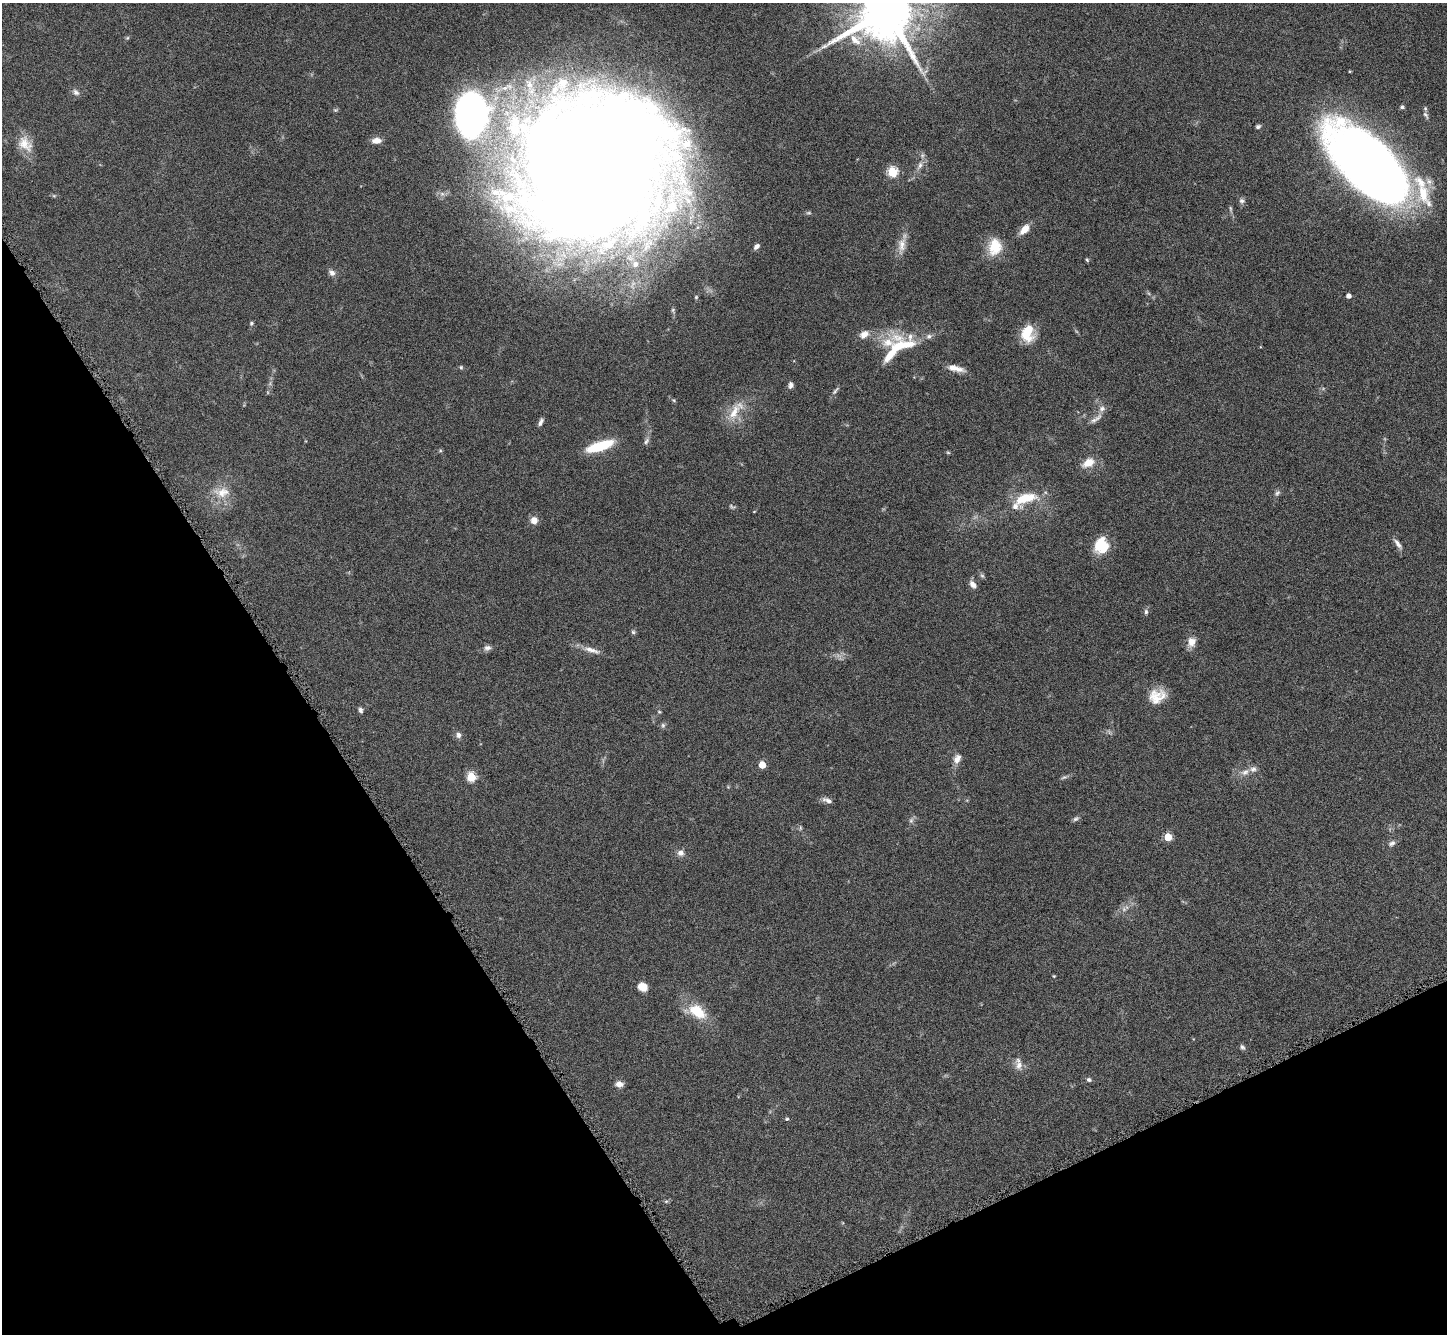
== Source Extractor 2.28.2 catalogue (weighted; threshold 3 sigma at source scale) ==
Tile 14 of 4 x 4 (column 2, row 4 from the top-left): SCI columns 1460-2904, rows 302-1633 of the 5805 x 5795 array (HDU 1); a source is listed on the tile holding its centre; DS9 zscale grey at full resolution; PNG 1449 x 1336 px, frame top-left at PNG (2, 3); no overlay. Shown black and unused: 27% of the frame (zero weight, under 8 of 16 exposures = <1% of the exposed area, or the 3 px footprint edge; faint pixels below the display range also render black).
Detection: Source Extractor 2.28.2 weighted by HDU 2 'WHT'; one run over the whole footprint, this tile lists its part. Background 0.0645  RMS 0.003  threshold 0.0124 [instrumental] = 3 sigma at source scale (4.09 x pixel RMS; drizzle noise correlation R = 1.36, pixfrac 0.8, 0.05/0.05 arcsec/px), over >= 5 px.
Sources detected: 100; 2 too faint to see at this stretch — not listed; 14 inside a brighter listed object's ellipse — not listed separately; the other 84 listed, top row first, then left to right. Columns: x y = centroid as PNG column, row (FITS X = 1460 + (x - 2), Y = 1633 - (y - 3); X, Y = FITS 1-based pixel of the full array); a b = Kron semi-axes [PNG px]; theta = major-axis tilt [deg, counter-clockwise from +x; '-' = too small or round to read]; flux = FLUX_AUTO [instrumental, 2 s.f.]
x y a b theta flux
887 10 17 16 - 2300
127 38 6 4 43 0.38
855 40 18 12 -31 4.3
76 92 10 7 -44 1.1
1402 107 5 5 - 0.56
335 110 7 5 -19 0.42
471 114 38 29 -88 110
1426 115 12 6 -59 0.92
1258 127 6 4 25 0.64
376 140 12 7 3 2.1
25 144 23 15 -51 4.7
1367 163 85 38 -45 290
920 165 11 7 70 1.6
596 169 119 110 27 1100
892 172 5 5 - 23
1429 181 11 9 -51 1.7
54 196 6 4 0 0.4
1242 201 8 7 - 0.89
809 213 7 5 0 0.51
1024 229 14 7 45 3.1
902 245 27 10 81 3.4
757 246 8 5 43 1.1
995 247 22 17 80 6.7
1087 260 6 4 -45 0.37
332 273 10 7 -44 1.2
1348 296 4 4 - 1.4
251 323 5 5 - 0.5
1028 333 20 15 82 6.8
929 336 8 7 - 0.97
888 342 47 21 31 10
461 367 5 5 - 0.44
955 368 21 7 -12 3
791 385 7 6 - 1
835 391 14 4 48 0.74
734 412 28 11 63 5.4
1096 419 21 6 36 1.6
541 422 10 5 66 0.95
646 441 10 5 58 0.87
600 446 23 8 18 15
440 451 5 5 - 0.37
948 452 6 4 -2 0.35
1088 463 15 9 31 3.9
222 492 24 14 2 5.4
1277 493 9 6 53 0.76
1025 498 28 13 18 8.8
732 507 9 4 -18 0.52
754 512 4 3 - 0.19
534 520 9 9 - 1.9
1398 544 16 6 -54 1.4
1102 546 15 14 - 9.1
982 576 8 5 -52 0.53
973 584 9 6 -55 1.6
1146 612 7 5 -89 0.69
633 632 6 6 - 0.51
1191 642 11 9 79 2.9
487 648 10 7 7 1
592 650 28 7 -16 2.6
1157 696 21 16 21 5.5
360 710 8 5 -73 0.74
659 712 5 4 - 0.33
663 725 8 6 77 0.59
458 735 8 7 - 1.1
957 759 13 9 65 2.1
762 765 5 4 - 6.6
1245 772 13 8 23 1.9
471 777 5 5 - 16
1064 777 9 5 20 0.62
828 800 13 6 -23 1.3
1076 819 8 5 30 0.68
911 820 8 6 87 0.82
800 828 8 4 -82 0.48
1168 837 5 5 - 9.8
1392 843 10 7 24 1
680 853 10 8 -5 1.4
1124 909 7 6 - 0.9
1054 976 4 4 - 0.25
642 987 10 8 -18 3.1
697 1012 24 15 -34 8.2
1242 1047 8 5 -56 0.65
1019 1065 12 9 89 2.1
1089 1080 6 5 - 0.66
619 1084 9 7 -6 1.7
787 1119 5 4 - 0.4
666 1201 6 5 - 0.43
Isophote crosses this tile's border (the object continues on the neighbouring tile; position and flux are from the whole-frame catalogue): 1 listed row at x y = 887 10